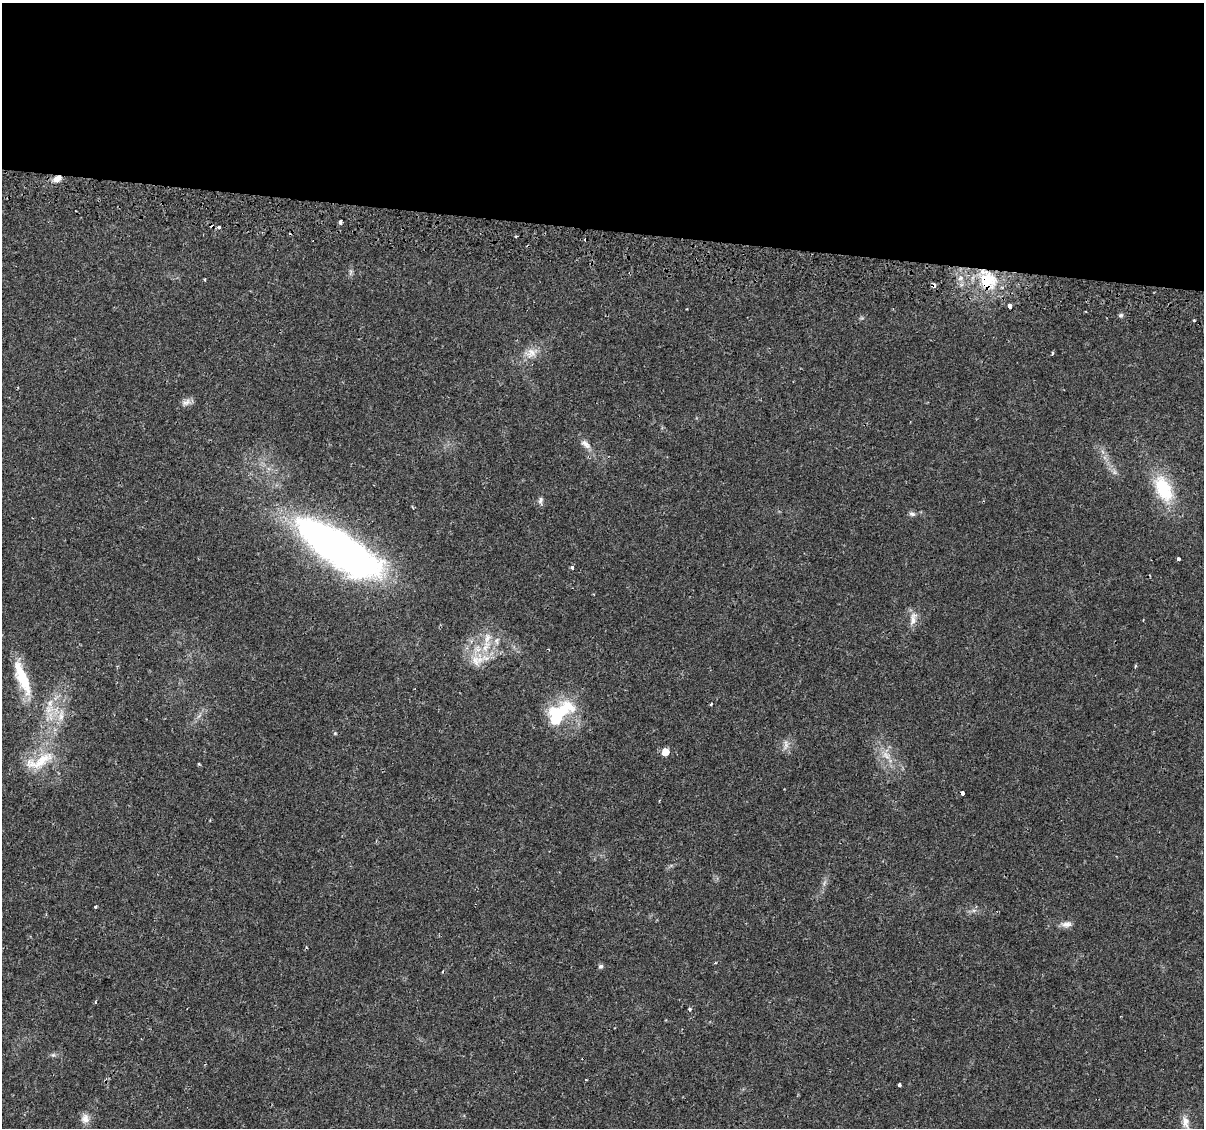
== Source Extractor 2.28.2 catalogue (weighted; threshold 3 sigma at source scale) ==
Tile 3 of 4 x 4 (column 3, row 1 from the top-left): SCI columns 2465-3666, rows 3663-4788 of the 4939 x 5131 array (HDU 1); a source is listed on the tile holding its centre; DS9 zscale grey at full resolution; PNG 1206 x 1130 px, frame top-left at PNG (2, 3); no overlay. Shown black and unused: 20% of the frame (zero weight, under 2 of 3 exposures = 5% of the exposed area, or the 3 px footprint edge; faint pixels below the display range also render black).
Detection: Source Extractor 2.28.2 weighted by HDU 2 'WHT'; one run over the whole footprint, this tile lists its part. Background 0.0261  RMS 0.0029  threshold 0.0132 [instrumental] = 3 sigma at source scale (4.5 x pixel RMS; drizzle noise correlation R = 1.50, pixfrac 1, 0.0396/0.0396 arcsec/px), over >= 5 px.
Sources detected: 51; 1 inside a brighter object's white glare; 4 cosmic-ray / hot-pixel residue — not listed; the other 46 listed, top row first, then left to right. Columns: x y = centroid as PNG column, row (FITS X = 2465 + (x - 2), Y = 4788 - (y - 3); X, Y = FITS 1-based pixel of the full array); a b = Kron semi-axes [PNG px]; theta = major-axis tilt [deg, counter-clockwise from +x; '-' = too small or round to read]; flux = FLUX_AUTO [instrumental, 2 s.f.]
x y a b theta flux
57 178 9 6 34 2.1
340 222 3 3 - 12
218 227 3 3 - 1.5
516 236 3 3 - 0.31
987 280 25 23 -88 13
934 285 4 4 - 2.7
1010 306 5 3 - 3.3
1121 315 5 5 - 0.5
1194 320 3 3 - 0.33
531 353 16 13 12 3.3
1052 353 4 3 - 0.66
186 402 13 7 15 1.5
586 444 16 8 -38 1.8
1114 472 7 4 -89 0.64
1163 489 36 19 -63 14
540 501 11 6 84 0.88
912 514 9 5 -11 0.75
339 549 87 27 -32 170
1178 559 3 3 - 0.92
572 567 4 3 - 1.7
913 619 20 8 85 2.3
487 638 17 9 77 3.6
496 641 10 7 85 1.3
477 660 21 14 10 5.5
1135 666 5 3 - 0.29
22 677 46 12 -68 12
711 704 3 3 - 0.82
48 709 12 8 -82 2.7
61 716 20 7 82 3
555 719 65 20 42 14
335 733 5 4 - 0.3
786 746 8 6 31 1.1
665 752 6 5 - 3.9
886 755 13 8 -41 2.5
40 761 48 17 24 10
199 764 4 3 - 0.3
963 793 4 3 - 1.9
96 907 3 3 - 0.58
1067 924 15 7 7 1.6
601 966 6 5 - 0.75
95 1002 4 3 - 0.27
690 1009 4 3 - 0.51
53 1055 6 5 - 0.56
899 1085 4 3 - 1.3
85 1118 13 11 88 2.1
1186 1122 18 9 -81 2.6
Overlapping masked pixels (flux is a lower limit): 3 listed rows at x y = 57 178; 987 280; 934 285